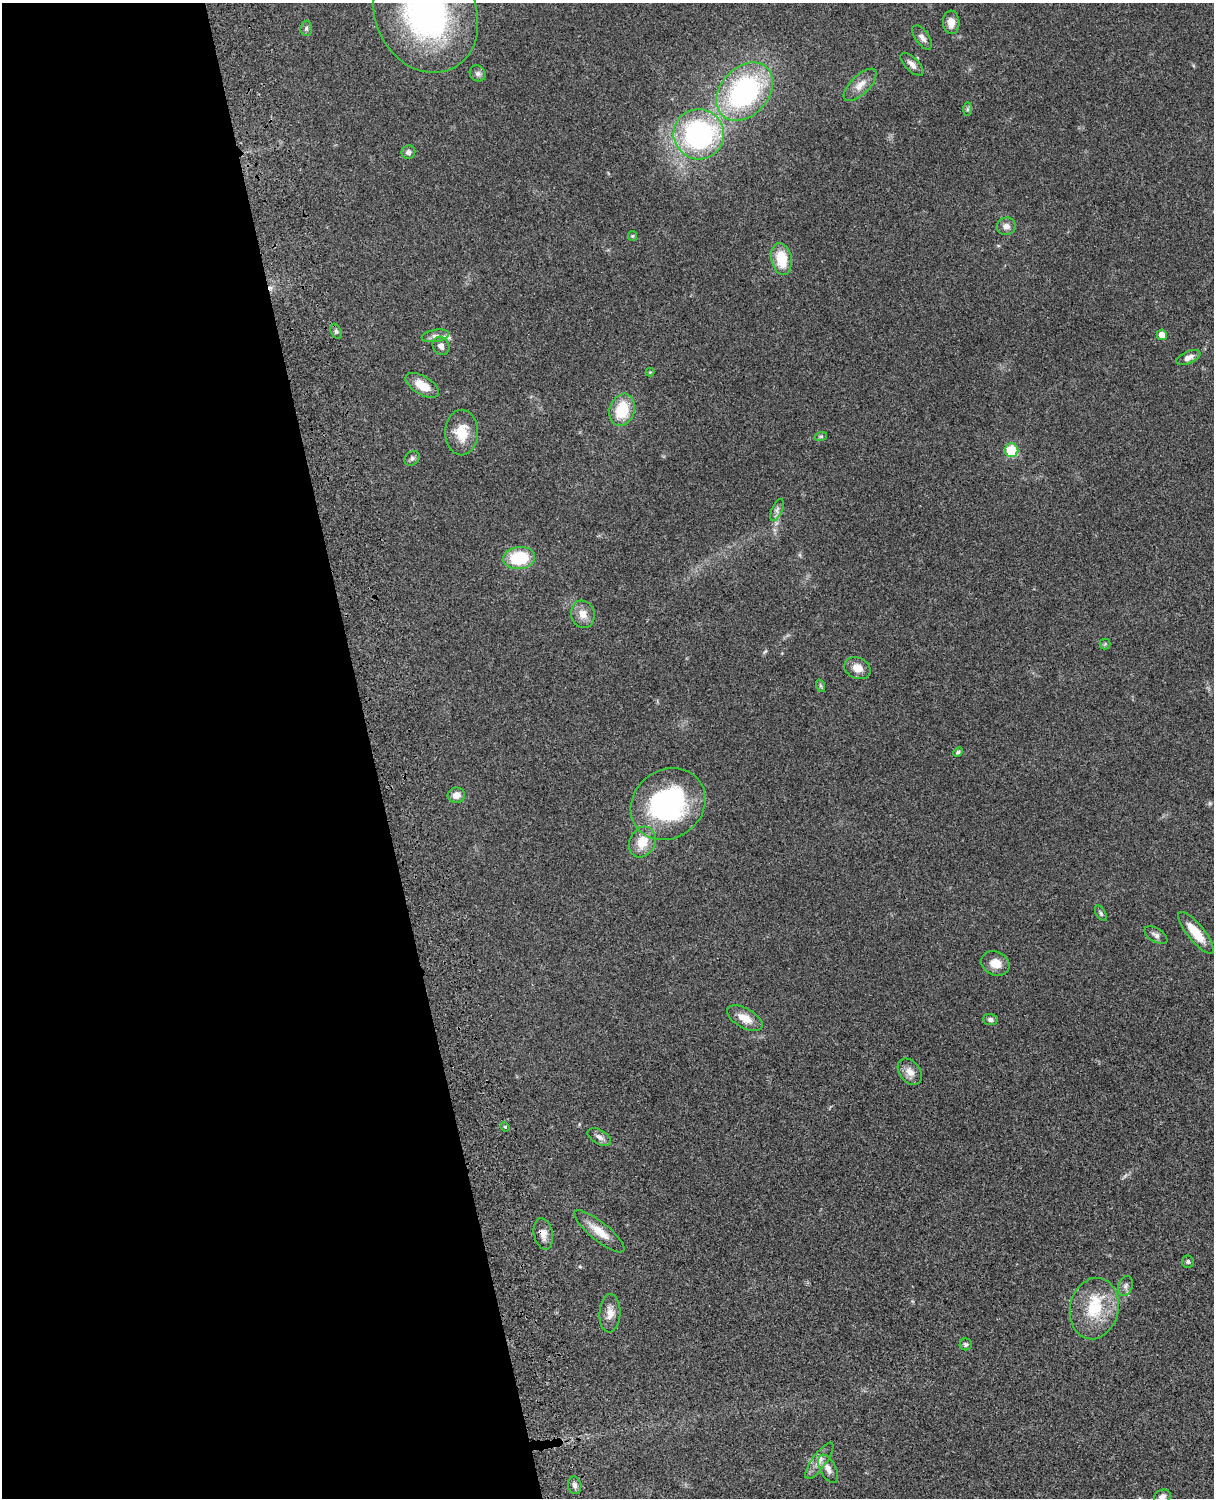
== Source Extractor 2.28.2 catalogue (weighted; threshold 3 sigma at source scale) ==
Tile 5 of 4 x 3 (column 1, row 2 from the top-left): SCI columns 120-1331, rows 1773-3268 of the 5087 x 4928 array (HDU 1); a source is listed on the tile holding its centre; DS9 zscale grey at full resolution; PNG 1216 x 1500 px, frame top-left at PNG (2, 3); each listed source drawn as its Kron ellipse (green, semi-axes under 4 px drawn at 4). Shown black and unused: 31% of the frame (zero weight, under 3 of 4 exposures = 6% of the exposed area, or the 3 px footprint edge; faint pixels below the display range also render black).
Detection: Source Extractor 2.28.2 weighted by HDU 2 'WHT'; one run over the whole footprint, this tile lists its part. Background 0.0799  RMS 0.0058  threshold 0.0263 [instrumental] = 3 sigma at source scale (4.5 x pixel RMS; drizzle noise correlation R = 1.50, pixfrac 1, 0.05/0.05 arcsec/px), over >= 5 px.
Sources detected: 58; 1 cosmic-ray / hot-pixel residue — neither listed nor drawn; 1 inside a brighter listed object's ellipse — not listed separately; the other 56 listed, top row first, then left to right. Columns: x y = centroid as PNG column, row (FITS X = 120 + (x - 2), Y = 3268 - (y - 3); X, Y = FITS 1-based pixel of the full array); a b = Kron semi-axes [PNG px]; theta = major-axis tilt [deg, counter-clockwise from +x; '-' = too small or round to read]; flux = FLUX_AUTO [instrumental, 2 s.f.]
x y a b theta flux
426 14 60 50 -63 140
951 22 12 8 -87 4.6
306 28 7 5 87 1.2
922 37 14 7 -55 2.8
912 64 15 7 -44 3.2
478 73 8 7 - 2.1
860 85 21 9 44 5.6
745 92 33 24 47 97
967 109 7 4 89 0.96
699 134 25 25 - 110
408 152 7 6 - 1.8
1006 226 10 8 9 3.2
632 236 5 4 - 0.61
781 259 16 10 -80 16
336 331 8 5 -64 1.3
1162 335 5 5 - 4.8
435 336 14 6 9 2.4
441 346 9 8 - 2.6
1188 357 13 6 25 3.3
650 372 4 4 - 0.5
422 385 19 9 -31 10
622 410 16 12 72 20
462 432 23 16 -90 13
821 436 6 4 19 0.83
1012 450 7 6 - 20
412 458 8 6 41 1.5
777 510 12 5 67 2
519 558 16 11 7 26
583 614 14 11 -73 5.9
1105 644 5 5 - 0.8
857 668 14 10 -24 5.8
821 686 6 4 -71 0.88
958 752 5 4 - 1.3
456 795 9 7 9 4.3
668 804 39 34 36 91
642 842 16 12 62 10
1101 913 8 4 -59 1.1
1196 933 26 8 -51 12
1156 935 13 6 -31 2.2
995 963 14 11 -27 6.9
745 1018 20 9 -30 6.9
990 1020 7 5 -4 1.5
910 1072 15 10 -51 4.9
505 1127 5 4 - 0.64
599 1137 13 7 -30 2.6
599 1231 31 9 -39 8.8
543 1234 16 9 -78 4.5
1188 1262 6 6 - 1.2
1125 1286 10 7 70 2.1
1094 1309 31 24 77 26
610 1313 19 10 86 5.3
966 1344 6 6 - 1.1
819 1461 22 7 54 4.7
828 1469 15 8 -62 3.8
575 1485 9 6 -77 2.1
1162 1497 8 7 - 2.5
Overlapping masked pixels (flux is a lower limit): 1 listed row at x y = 543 1234
Isophote crosses this tile's border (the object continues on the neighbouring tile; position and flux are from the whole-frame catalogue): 2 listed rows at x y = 426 14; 1162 1497